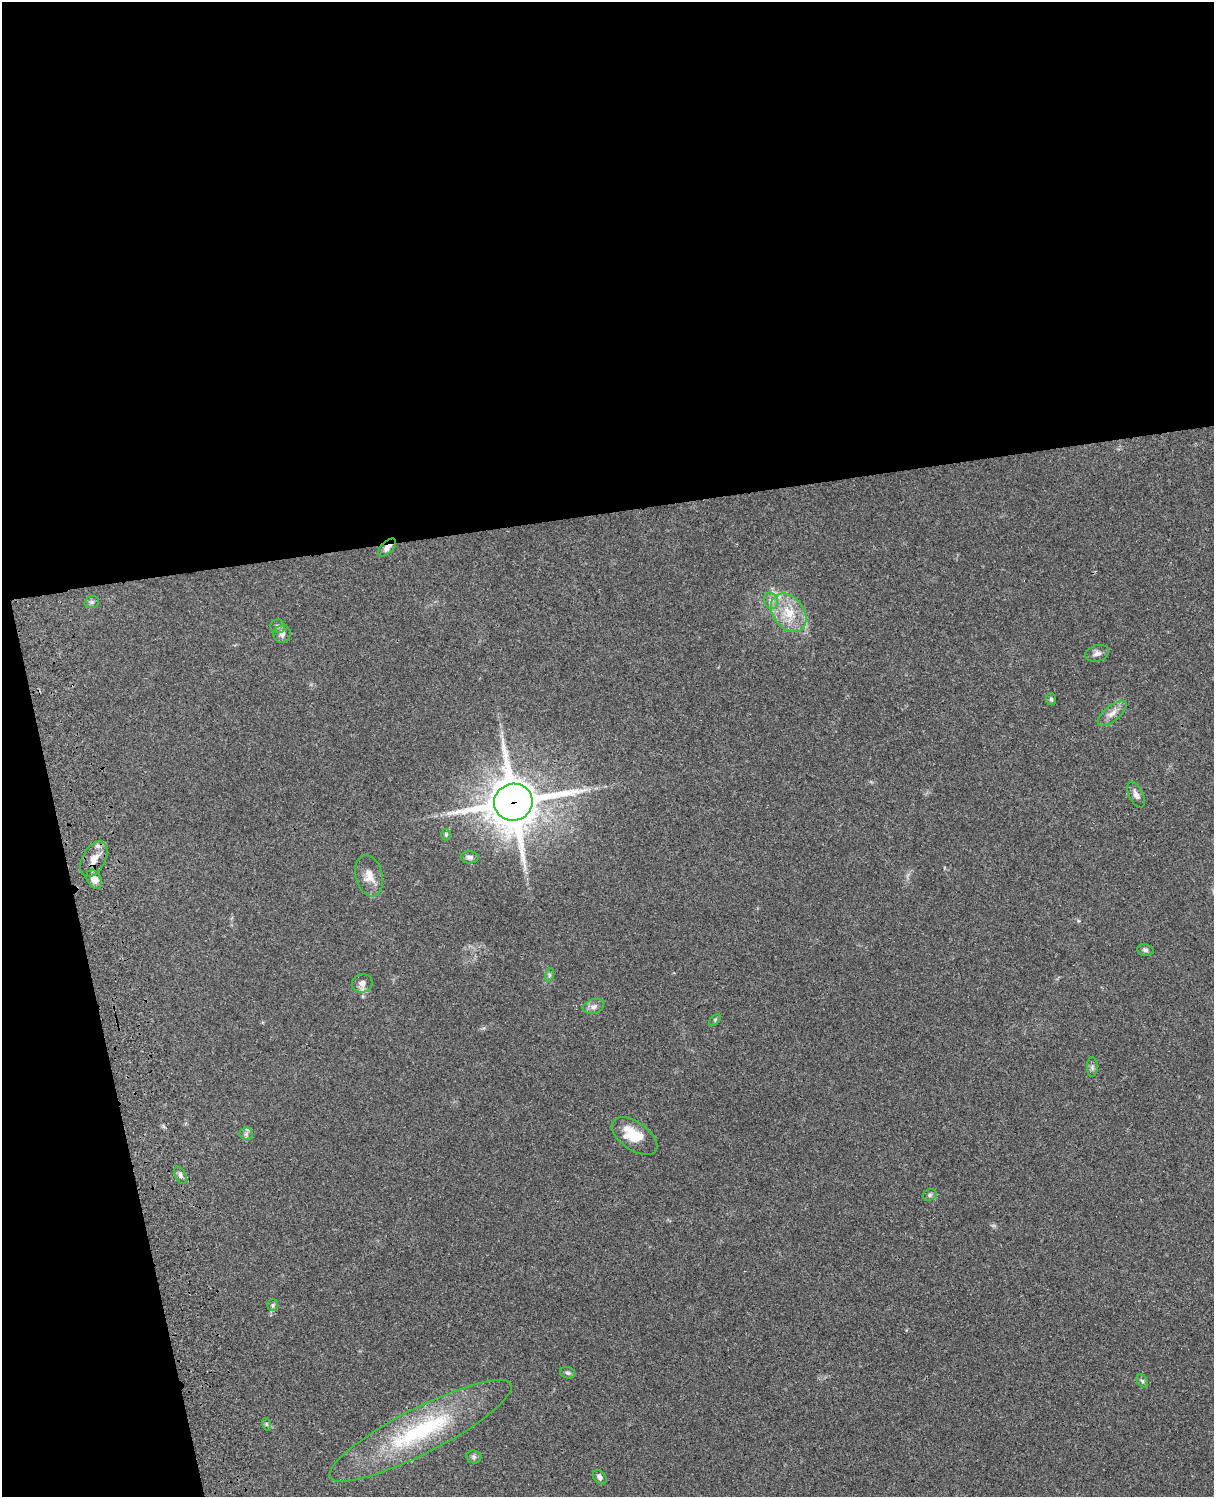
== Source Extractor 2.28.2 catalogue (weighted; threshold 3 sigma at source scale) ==
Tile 1 of 4 x 3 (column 1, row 1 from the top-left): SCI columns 121-1332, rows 3268-4762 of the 5087 x 4926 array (HDU 1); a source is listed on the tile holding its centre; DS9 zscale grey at full resolution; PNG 1216 x 1499 px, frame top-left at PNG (2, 2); each listed source drawn as its Kron ellipse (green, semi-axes under 4 px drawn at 4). Shown black and unused: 39% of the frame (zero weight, under 3 of 4 exposures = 6% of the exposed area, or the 3 px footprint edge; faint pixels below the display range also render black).
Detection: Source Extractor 2.28.2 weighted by HDU 2 'WHT'; one run over the whole footprint, this tile lists its part. Background 0.0955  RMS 0.0063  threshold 0.0283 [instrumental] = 3 sigma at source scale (4.5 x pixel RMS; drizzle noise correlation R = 1.50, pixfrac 1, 0.05/0.05 arcsec/px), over >= 5 px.
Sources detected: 34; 1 inside a brighter listed object's ellipse — not listed separately; the other 33 listed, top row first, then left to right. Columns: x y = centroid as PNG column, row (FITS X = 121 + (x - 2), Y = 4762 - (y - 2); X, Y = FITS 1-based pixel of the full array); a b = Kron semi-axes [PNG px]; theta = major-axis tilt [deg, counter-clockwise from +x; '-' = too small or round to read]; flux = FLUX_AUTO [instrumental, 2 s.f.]
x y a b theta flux
387 548 11 6 45 3.3
771 601 8 6 -64 2.7
92 602 7 5 16 1.4
789 613 21 15 -52 16
277 626 7 7 - 1.6
282 634 9 8 - 2.7
1097 653 12 8 16 2.8
1051 699 6 5 - 1.1
1112 713 17 7 39 4.8
1136 795 14 7 -63 3
513 802 19 18 - 2700
446 835 6 5 - 0.93
470 857 9 6 -2 1.9
94 859 19 11 61 8
369 876 21 13 -77 8
94 879 10 7 -59 6
1145 950 8 5 -11 1.5
549 975 7 4 72 1
362 983 10 9 - 3.9
593 1006 11 7 17 2.8
715 1020 7 4 47 0.85
1092 1067 10 5 -90 1.5
246 1134 6 6 - 1.5
634 1136 26 14 -35 16
180 1175 9 5 -63 1.9
930 1195 7 5 24 1.4
273 1305 6 5 - 1.1
568 1373 7 5 -17 1.2
1142 1381 7 5 -59 1.2
266 1424 6 4 -71 0.98
421 1431 102 22 27 79
474 1457 7 6 - 1.5
600 1477 8 6 -49 1.9
Overlapping masked pixels (flux is a lower limit): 4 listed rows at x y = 387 548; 513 802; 94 859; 94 879